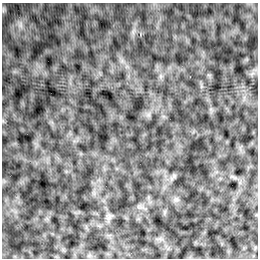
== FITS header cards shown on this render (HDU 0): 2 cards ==
NAXIS1  =                  256 /Number of positions along axis 1
NAXIS2  =                  256 /Number of positions along axis 2

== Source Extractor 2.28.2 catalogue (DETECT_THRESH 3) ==
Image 256 x 256 px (HDU 0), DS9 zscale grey, 1 PNG px = 1 image px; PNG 260 x 260 px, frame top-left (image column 1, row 256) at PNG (2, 3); no overlay
Background 7.36e-05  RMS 0.0022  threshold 0.0065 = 3 sigma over >= 5 px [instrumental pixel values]
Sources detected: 4; all 4 listed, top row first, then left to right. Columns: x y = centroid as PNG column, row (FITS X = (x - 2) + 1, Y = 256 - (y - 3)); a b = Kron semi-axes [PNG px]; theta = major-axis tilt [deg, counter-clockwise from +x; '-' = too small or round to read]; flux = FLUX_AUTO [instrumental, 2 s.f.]
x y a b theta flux
3 9 9 4 82 0.27
20 25 10 6 85 0.63
176 199 7 4 0 0.34
109 217 11 6 58 0.49